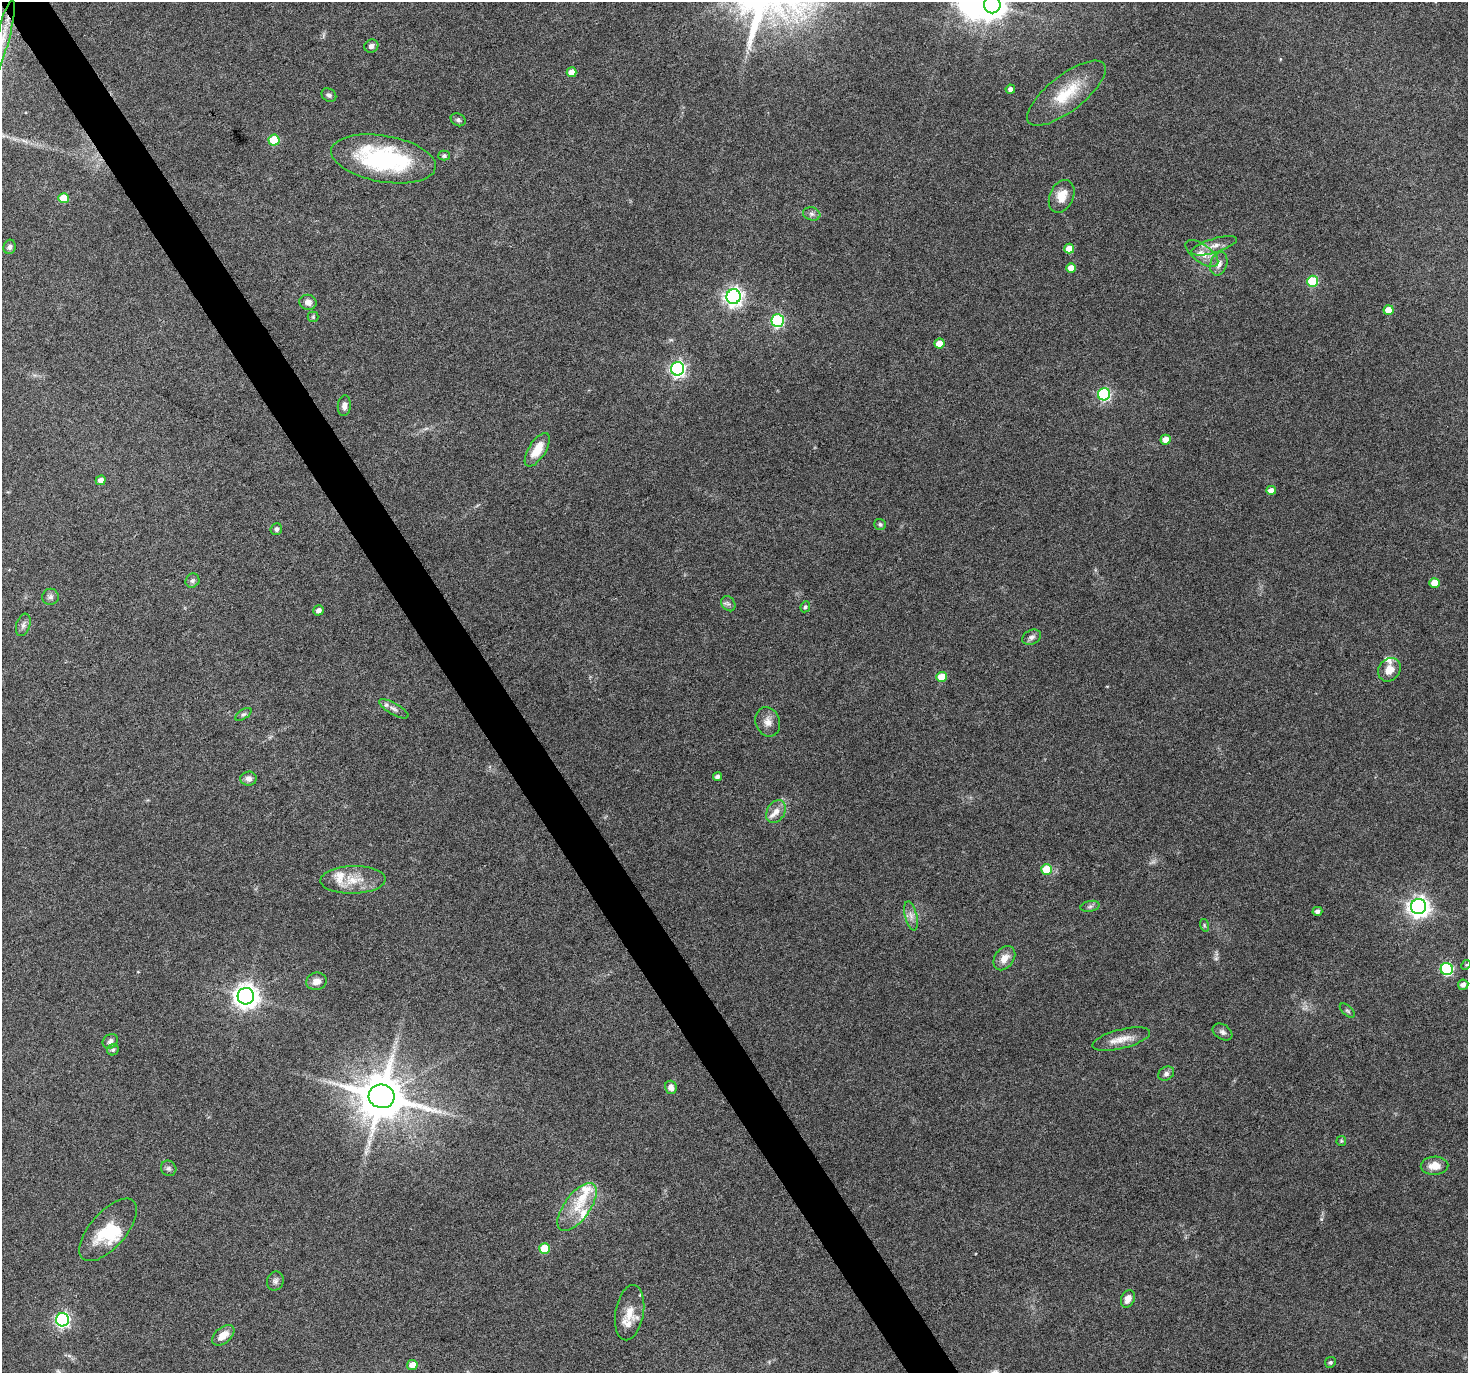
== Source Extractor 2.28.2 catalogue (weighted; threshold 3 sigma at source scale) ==
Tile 11 of 4 x 4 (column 3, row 3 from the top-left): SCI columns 2933-4398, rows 1486-2856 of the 5868 x 5773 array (HDU 1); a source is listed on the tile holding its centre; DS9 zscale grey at full resolution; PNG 1470 x 1375 px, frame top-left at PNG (2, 2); each listed source drawn as its Kron ellipse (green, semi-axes under 4 px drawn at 4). Shown black and unused: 3% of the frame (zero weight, under 4 of 8 exposures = <1% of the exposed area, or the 3 px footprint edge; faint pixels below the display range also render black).
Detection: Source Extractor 2.28.2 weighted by HDU 2 'WHT'; one run over the whole footprint, this tile lists its part. Background 0.0491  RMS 0.0031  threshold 0.0126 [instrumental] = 3 sigma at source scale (4.09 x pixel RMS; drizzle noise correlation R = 1.36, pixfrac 0.8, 0.0396/0.0396 arcsec/px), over >= 5 px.
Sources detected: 98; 2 too faint to see at this stretch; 1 inside a brighter object's white glare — neither listed nor drawn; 9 inside a brighter listed object's ellipse — not listed separately; the other 86 listed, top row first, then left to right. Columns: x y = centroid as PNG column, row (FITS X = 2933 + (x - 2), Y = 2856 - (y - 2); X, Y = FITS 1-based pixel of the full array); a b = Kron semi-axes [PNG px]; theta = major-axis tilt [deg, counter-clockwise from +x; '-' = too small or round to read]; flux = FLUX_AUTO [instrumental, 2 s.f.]
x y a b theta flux
992 5 8 8 - 360
3 37 38 6 76 5.6
371 46 7 6 - 1.2
572 72 5 5 - 2.8
1010 89 5 4 - 1.2
1066 93 48 18 38 12
329 95 8 6 -34 0.77
458 120 8 6 -28 0.72
274 140 5 5 - 11
444 156 5 5 - 0.67
383 159 53 23 -10 38
1062 196 17 11 66 4.3
64 198 5 5 - 5.4
812 214 9 6 -15 0.98
1214 246 24 7 17 2.7
10 247 7 6 - 0.78
1069 248 5 5 - 4
1202 254 19 9 -36 2.9
1219 264 12 8 73 1.9
1071 268 5 5 - 2.6
1313 281 5 5 - 17
734 297 7 7 - 130
308 302 8 7 - 1.6
1388 310 5 5 - 4.1
313 317 5 5 - 0.41
778 321 6 6 - 37
939 343 5 5 - 4.1
678 369 7 6 - 77
1104 394 6 6 - 40
344 406 10 6 84 1.3
1165 440 5 5 - 2.7
537 450 19 8 58 5.3
101 480 5 4 - 1.7
1271 490 5 4 - 2
880 524 6 5 - 0.62
276 529 6 5 - 0.83
192 581 7 6 - 0.79
1435 583 5 5 - 4.8
50 597 8 8 - 0.9
728 604 8 6 -53 0.82
805 607 5 4 - 0.6
318 610 5 5 - 1.2
23 625 11 7 72 1.1
1031 637 10 7 27 1.1
1389 670 12 10 48 3.2
942 677 5 5 - 5.3
394 709 16 5 -30 1.4
243 714 9 4 34 0.63
768 722 15 12 -71 2.4
717 777 4 4 - 1
248 779 8 7 - 1.4
776 812 12 9 57 2.3
1047 869 5 5 - 7
353 880 33 13 1 6.6
1090 906 9 5 13 0.71
1419 907 7 7 - 170
1317 911 5 4 - 1.1
911 916 15 6 -76 1.6
1204 925 6 4 -72 0.4
1004 958 13 9 54 2.9
1466 965 5 4 - 0.32
1447 969 6 6 - 36
316 981 10 8 16 2
1463 985 5 5 - 1.3
246 996 8 8 - 260
1347 1011 9 5 -41 0.57
1222 1032 11 7 -33 1
1121 1039 29 9 14 4.1
110 1041 8 6 43 0.95
113 1050 6 5 - 0.63
1166 1073 8 6 33 0.97
671 1087 7 5 -76 1.8
382 1096 13 11 -13 1500
1341 1141 5 5 - 0.35
1435 1166 14 9 2 3.2
169 1168 8 7 - 0.8
577 1207 28 12 54 7.1
108 1230 38 18 49 11
544 1248 5 5 - 8.3
275 1281 9 8 - 1
1128 1299 9 6 67 2.3
630 1313 28 14 80 5.3
62 1320 6 6 - 66
223 1335 13 7 39 3
1330 1362 5 5 - 0.58
412 1365 5 5 - 3
Isophote crosses this tile's border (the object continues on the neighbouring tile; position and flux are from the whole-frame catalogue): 2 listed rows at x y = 992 5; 3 37